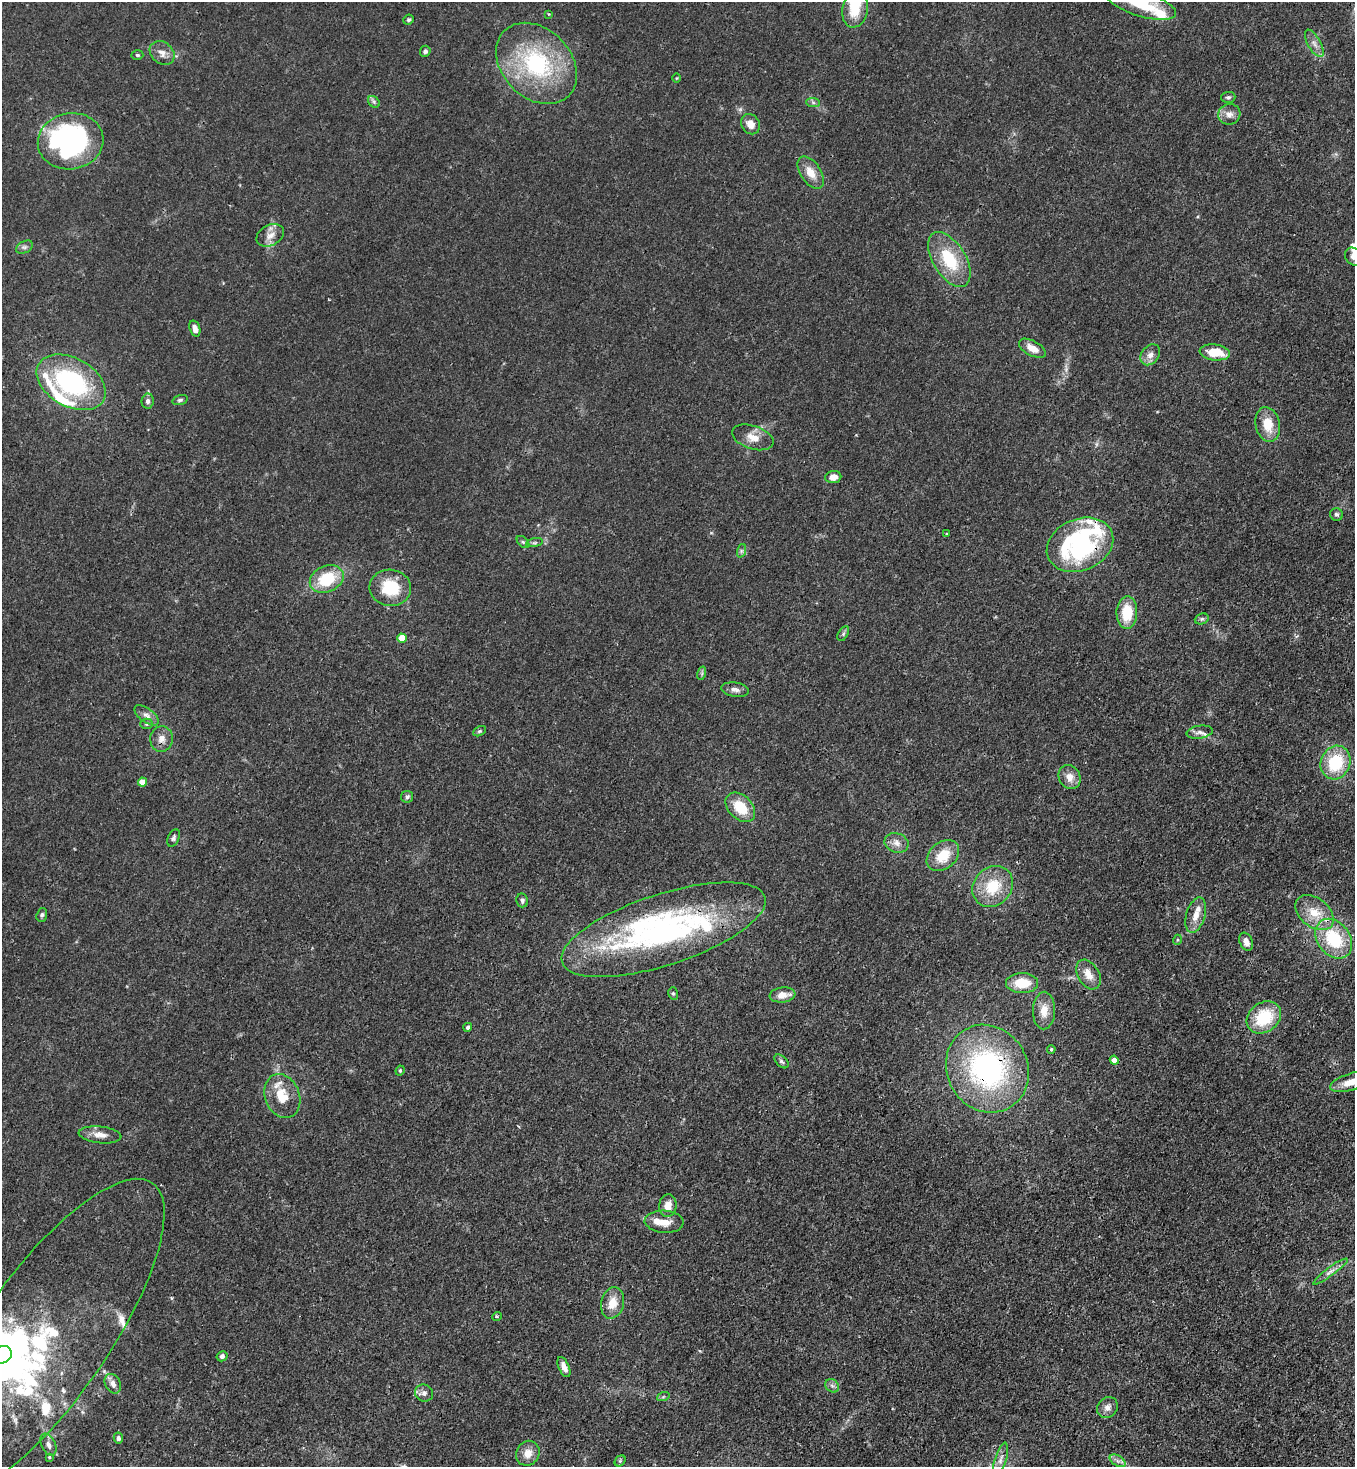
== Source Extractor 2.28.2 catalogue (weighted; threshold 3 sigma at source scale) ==
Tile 6 of 4 x 4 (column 2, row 2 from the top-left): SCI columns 1580-2932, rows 2990-4454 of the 6004 x 5981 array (HDU 1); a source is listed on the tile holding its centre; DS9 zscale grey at full resolution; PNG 1357 x 1469 px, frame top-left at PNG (2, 2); each listed source drawn as its Kron ellipse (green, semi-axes under 4 px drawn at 4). Shown black and unused: <1% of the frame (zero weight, under 3 of 4 exposures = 7% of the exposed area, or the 3 px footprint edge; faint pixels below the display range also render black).
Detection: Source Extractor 2.28.2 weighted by HDU 2 'WHT'; one run over the whole footprint, this tile lists its part. Background 0.0199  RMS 0.0026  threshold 0.0119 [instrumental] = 3 sigma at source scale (4.5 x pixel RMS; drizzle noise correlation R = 1.50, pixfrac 1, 0.05/0.05 arcsec/px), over >= 5 px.
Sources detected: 126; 1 too faint to see at this stretch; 4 inside a brighter object's white glare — neither listed nor drawn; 18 inside a brighter listed object's ellipse — not listed separately; the other 103 listed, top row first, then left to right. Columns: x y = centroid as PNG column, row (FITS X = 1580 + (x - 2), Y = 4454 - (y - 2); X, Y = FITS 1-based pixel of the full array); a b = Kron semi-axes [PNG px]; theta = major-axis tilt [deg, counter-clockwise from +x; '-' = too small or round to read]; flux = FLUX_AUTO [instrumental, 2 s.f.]
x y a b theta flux
1141 4 36 12 -17 12
855 9 18 13 80 6.8
548 14 3 3 - 0.28
408 20 5 4 - 0.44
1314 43 15 6 -61 1.6
425 51 5 5 - 0.64
162 53 13 10 -40 2.2
137 55 6 4 -3 0.44
537 63 46 34 -45 33
677 78 5 3 - 0.23
1228 97 7 5 2 0.65
374 102 6 5 - 0.59
813 103 7 4 -1 0.54
1229 114 11 10 - 2
750 124 11 9 -56 2.4
71 141 33 28 9 53
811 173 18 10 -57 3.9
270 235 15 10 28 2.5
24 247 9 6 26 0.81
1353 256 9 8 - 1.3
949 259 30 16 -58 13
195 328 8 5 -71 1.5
1032 348 15 7 -28 2.9
1215 352 15 8 -7 7.4
1150 355 11 8 53 1.9
71 382 37 24 -29 36
180 400 8 4 15 0.56
148 401 7 6 - 0.9
1268 424 17 12 -78 5.5
753 437 21 11 -18 3.5
833 477 8 6 6 2.2
1336 514 6 6 - 0.67
947 534 4 3 - 0.29
523 542 7 4 -44 0.49
535 543 8 4 9 0.54
1080 545 34 26 23 42
741 551 7 4 72 0.53
327 579 17 13 25 12
390 588 21 18 -7 11
1127 613 16 10 88 8
1202 619 7 5 20 0.53
843 634 8 5 59 0.54
402 638 5 4 - 6.7
702 673 7 4 73 0.44
735 690 14 7 -9 1.4
147 715 14 7 -36 1.4
146 724 6 5 - 0.49
479 731 7 4 27 0.47
1200 732 13 6 9 1.2
161 739 13 11 84 2.2
1336 763 17 14 67 14
1069 777 12 10 -59 2.7
142 782 4 4 - 3.3
407 797 6 6 - 0.66
740 807 17 12 -44 7.4
174 838 9 5 66 0.74
897 843 12 9 -20 2
943 856 18 13 41 7
993 886 22 19 46 9.7
522 900 7 6 - 0.73
1314 913 22 14 -38 6.2
42 915 7 5 70 0.63
1196 915 18 9 73 3
663 930 106 35 18 80
1334 939 22 16 -52 16
1177 940 5 3 - 0.26
1246 942 9 6 -67 1.4
1088 974 16 10 -59 3
1022 983 16 10 0 6.2
673 993 6 5 - 0.49
783 995 13 7 7 3
1044 1011 19 11 88 3.2
1264 1017 18 14 36 12
468 1027 4 4 - 0.71
1051 1049 4 3 - 0.4
1114 1060 4 4 - 2.2
781 1061 8 5 -44 0.6
987 1069 45 40 -60 57
400 1071 5 3 - 0.36
1351 1082 21 8 17 4.4
282 1096 22 17 -69 7.1
100 1135 21 8 -6 2.4
668 1206 11 8 85 2.9
664 1222 19 11 -4 3.3
1330 1272 21 4 36 1.5
612 1303 16 11 76 3.8
497 1316 5 3 - 0.27
43 1339 191 63 55 92
2 1355 10 8 24 150
222 1356 5 5 - 0.74
564 1367 11 5 -66 1.9
113 1384 10 7 -62 1.6
832 1386 7 6 - 0.79
424 1393 9 8 - 1.1
663 1397 6 4 19 0.38
1107 1407 11 9 51 1.7
118 1438 5 4 - 0.71
48 1445 11 7 -65 1.4
528 1453 13 11 60 2.9
49 1457 4 4 - 0.34
1000 1460 18 5 73 1.6
620 1461 6 5 - 0.46
1118 1461 8 5 -31 0.91
Overlapping masked pixels (flux is a lower limit): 4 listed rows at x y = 1080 545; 663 930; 987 1069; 43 1339
Isophote crosses this tile's border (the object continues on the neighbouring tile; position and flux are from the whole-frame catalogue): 5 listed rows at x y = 1141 4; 1353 256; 1351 1082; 43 1339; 2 1355